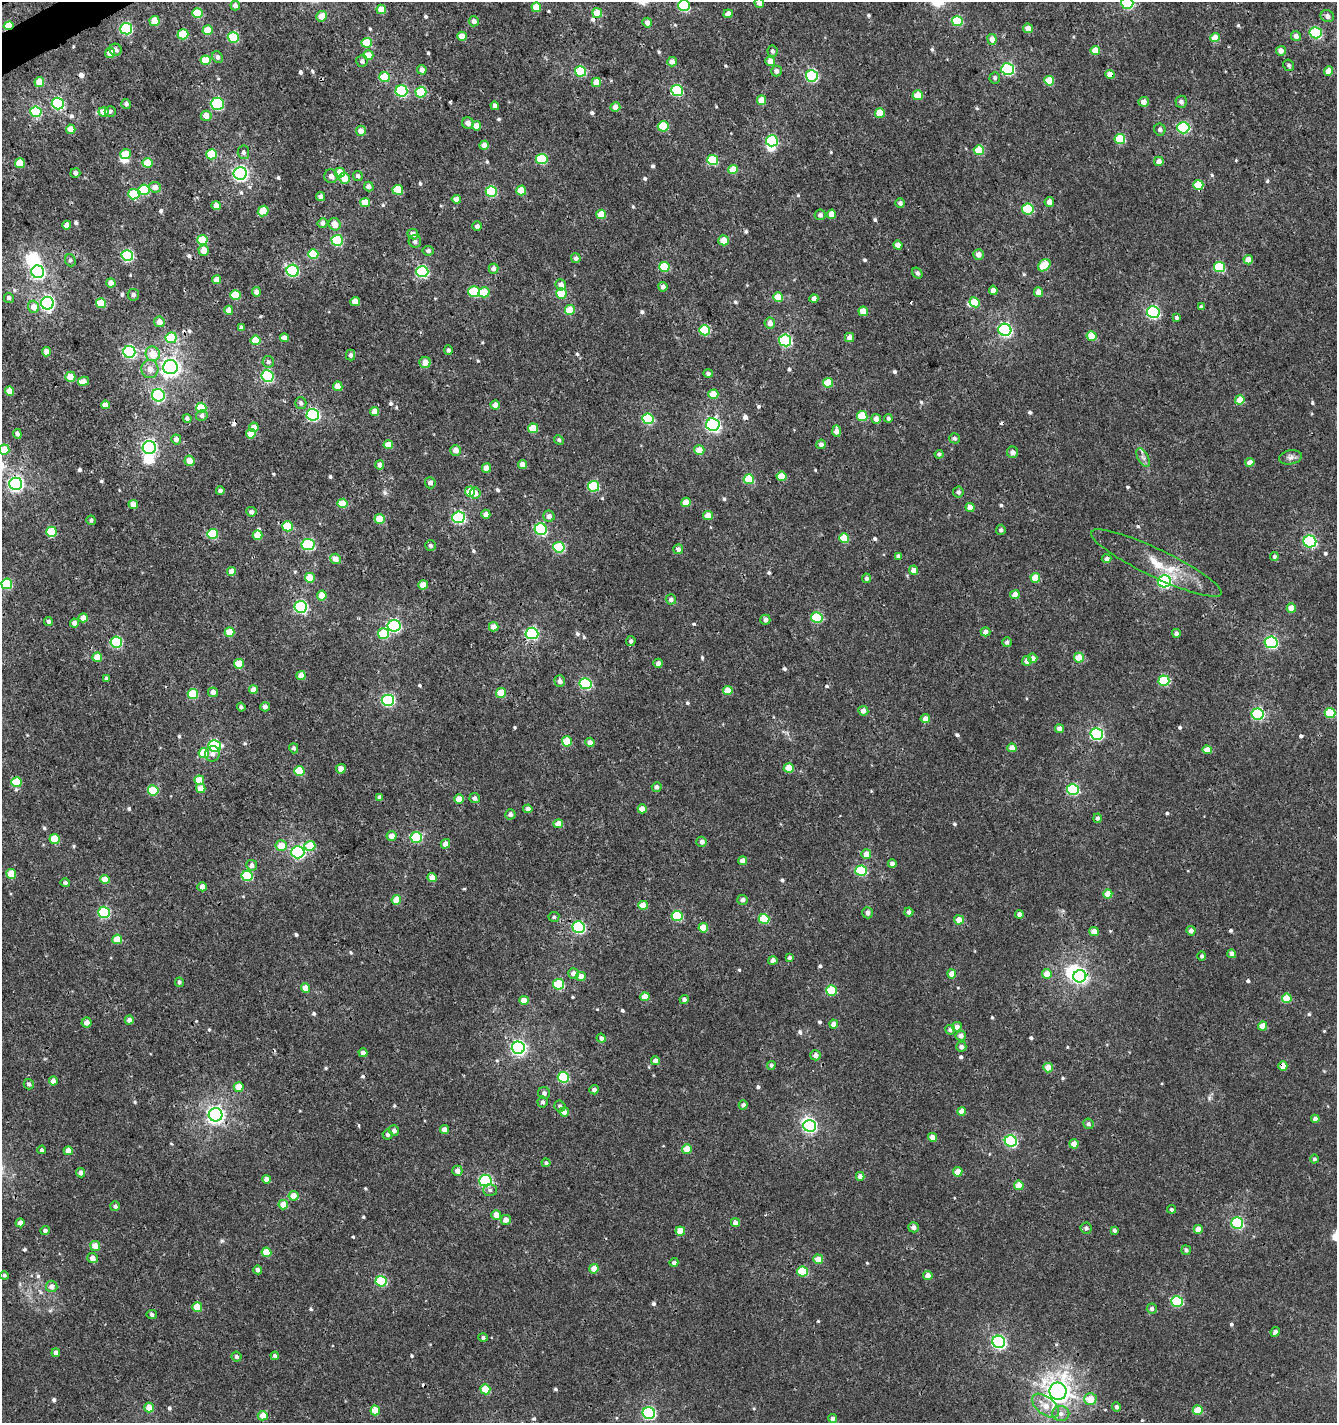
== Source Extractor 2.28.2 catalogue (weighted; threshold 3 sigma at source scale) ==
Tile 11 of 4 x 4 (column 3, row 3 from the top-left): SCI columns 2796-4130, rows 1481-2901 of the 5649 x 5800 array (HDU 1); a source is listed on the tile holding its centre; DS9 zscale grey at full resolution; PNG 1339 x 1425 px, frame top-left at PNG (2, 2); each listed source drawn as its Kron ellipse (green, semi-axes under 4 px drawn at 4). Shown black and unused: <1% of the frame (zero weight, under 3 of 4 exposures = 5% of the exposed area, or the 3 px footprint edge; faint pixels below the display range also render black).
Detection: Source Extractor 2.28.2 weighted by HDU 2 'WHT'; one run over the whole footprint, this tile lists its part. Background 0.00116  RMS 0.0019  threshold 0.00838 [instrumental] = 3 sigma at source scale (4.5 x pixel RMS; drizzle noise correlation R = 1.50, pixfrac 1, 0.0396/0.0396 arcsec/px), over >= 5 px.
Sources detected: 653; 6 inside a brighter object's white glare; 10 cosmic-ray / hot-pixel residue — neither listed nor drawn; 2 inside a brighter listed object's ellipse — not listed separately; of the other 635, all 500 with FLUX_AUTO >= 0.417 (the completeness limit of this list) listed and drawn (135 fainter detections not listed), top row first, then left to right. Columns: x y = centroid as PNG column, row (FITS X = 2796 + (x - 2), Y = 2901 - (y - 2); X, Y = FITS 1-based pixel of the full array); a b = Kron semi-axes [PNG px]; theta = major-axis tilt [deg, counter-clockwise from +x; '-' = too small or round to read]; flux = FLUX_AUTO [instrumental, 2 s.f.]
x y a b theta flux
759 3 4 4 - 0.97
1127 3 6 6 - 22
235 5 5 4 - 0.89
684 5 6 5 - 17
536 7 5 4 - 2.6
381 9 5 4 - 2.8
198 13 5 5 - 6.5
597 13 5 5 - 3.3
728 14 4 4 - 1.5
322 16 5 5 - 2.2
1327 16 7 6 - 0.9
154 21 5 5 - 3
474 21 5 5 - 1.1
957 21 5 5 - 11
647 23 5 4 - 1
9 26 5 4 - 6
1028 28 5 4 - 1.5
126 29 6 6 - 24
208 30 5 5 - 3.4
1316 33 6 5 - 16
183 34 5 5 - 6.6
462 36 4 4 - 2.2
1296 36 5 5 - 1
233 37 6 5 - 10
1215 38 5 4 - 2.9
992 39 5 4 - 1.5
367 43 5 5 - 5.5
115 50 6 5 - 0.75
772 51 5 5 - 0.48
1095 51 4 4 - 2.9
1281 51 5 5 - 1.3
110 53 5 5 - 2.1
368 55 5 5 - 2.6
218 57 6 5 - 0.6
206 60 5 5 - 4.6
362 61 6 5 - 0.6
770 61 5 4 - 2.6
672 62 5 4 - 1.2
1289 65 6 5 - 0.44
1008 69 6 6 - 23
422 70 5 4 - 0.93
581 71 5 5 - 10
776 71 5 5 - 0.75
1329 71 4 4 - 2.2
1110 74 5 4 - 1.6
812 76 6 5 - 22
384 77 5 5 - 5.5
995 78 6 5 - 0.55
1049 81 5 5 - 5
39 82 5 5 - 2.6
596 82 5 4 - 2.4
677 90 6 5 - 16
401 91 6 5 - 17
421 92 5 5 - 11
918 95 5 5 - 3.4
761 100 5 4 - 2.4
1144 102 5 5 - 1.3
1181 102 6 5 - 0.7
58 103 6 5 - 23
126 104 5 4 - 0.46
217 104 6 6 - 18
495 106 4 4 - 0.72
615 107 5 5 - 1.4
110 111 5 5 - 0.42
36 112 5 5 - 11
104 112 5 4 - 3
880 113 5 4 - 3.5
206 116 5 5 - 1.7
468 123 6 5 - 1.1
477 126 4 4 - 2
663 126 5 5 - 7.5
1183 128 6 5 - 19
71 129 4 4 - 2.3
1160 129 6 5 - 0.73
361 131 5 5 - 1.6
1120 139 5 5 - 8.3
772 141 6 5 - 17
484 145 5 4 - 1.6
979 150 5 5 - 6.4
243 152 7 6 - 0.63
126 154 5 5 - 5.9
212 154 5 5 - 6.1
542 159 5 5 - 12
713 160 5 5 - 9.3
1159 161 5 4 - 1.2
20 163 5 5 - 3.9
147 163 5 5 - 3.4
733 169 5 4 - 3.5
75 173 5 5 - 0.7
240 173 6 6 - 53
340 173 5 5 - 3.5
331 176 7 6 - 1
358 176 5 5 - 0.52
344 178 5 5 - 3.1
1198 185 5 5 - 5.4
155 187 6 5 - 1.5
369 187 5 4 - 0.76
144 190 5 5 - 10
398 190 5 5 - 7.7
521 190 5 5 - 3.4
491 191 5 5 - 12
134 194 5 5 - 8.4
321 197 5 4 - 0.8
456 199 5 4 - 1.2
1049 202 5 4 - 1
365 203 5 4 - 3.3
900 203 5 4 - 0.56
216 206 4 4 - 1.3
1028 209 6 5 - 11
263 211 6 5 - 3.4
601 214 5 5 - 3.6
832 214 4 4 - 1.9
820 215 5 5 - 0.59
323 223 5 5 - 0.84
335 224 6 6 - 2.1
67 225 4 4 - 1.6
477 226 4 4 - 0.76
413 234 5 5 - 0.96
202 240 5 5 - 7.6
337 240 5 5 - 13
724 240 5 5 - 2.7
415 241 6 6 - 0.6
898 245 4 4 - 1.7
204 251 5 5 - 1.9
428 251 5 4 - 0.49
313 254 5 5 - 5.5
127 255 6 5 - 18
978 255 5 5 - 1.5
576 258 5 4 - 0.53
70 260 6 5 - 0.44
1248 260 4 4 - 1.7
1044 265 7 5 43 5.4
664 267 5 5 - 7
1219 267 5 5 - 11
493 269 5 5 - 0.94
293 271 6 6 - 23
38 272 6 6 - 42
422 272 6 5 - 26
917 273 6 5 - 0.55
217 280 4 4 - 1.3
111 283 4 4 - 1.4
561 285 6 5 - 1.2
663 287 5 4 - 0.84
993 290 4 4 - 0.96
256 292 5 4 - 0.92
474 292 5 5 - 10
484 292 5 5 - 4.7
1038 292 5 5 - 1.6
561 293 5 5 - 7.2
133 295 6 5 - 0.55
236 295 5 5 - 6.3
778 297 5 4 - 4.1
9 298 5 5 - 0.59
814 298 4 4 - 0.97
355 301 5 4 - 2
975 302 5 4 - 4.1
47 303 6 6 - 44
101 303 5 5 - 5.7
34 307 6 5 - 2
1201 307 4 3 - 0.5
229 310 4 4 - 1.6
570 310 5 5 - 4.8
863 311 5 4 - 2.5
1153 312 6 6 - 27
1177 317 4 3 - 0.98
159 322 5 5 - 1.5
770 323 5 5 - 1.3
241 328 4 4 - 0.66
705 330 5 5 - 9
1005 330 6 6 - 38
1092 336 5 5 - 4.3
850 337 4 4 - 1.5
171 338 5 5 - 8.2
285 338 4 4 - 1.3
256 340 5 5 - 4
785 340 6 6 - 25
448 350 5 4 - 0.49
46 352 5 4 - 1.1
129 352 6 6 - 30
153 354 7 7 - 3.1
351 355 5 4 - 0.51
268 362 6 5 - 0.43
425 362 5 5 - 2.1
170 367 7 7 - 95
150 369 9 8 - 1.7
708 374 5 4 - 0.52
267 376 6 6 - 24
70 377 5 5 - 2.5
83 381 5 4 - 1.7
828 383 5 5 - 4.3
338 386 4 4 - 2.2
10 391 5 4 - 3
713 394 5 4 - 3.2
158 395 6 6 - 24
1240 400 5 4 - 3
301 403 6 5 - 0.52
105 405 4 4 - 1.4
495 405 4 4 - 1.7
201 408 5 5 - 7.7
375 411 4 4 - 2
313 415 6 6 - 32
202 416 6 5 - 0.53
862 416 5 5 - 6
187 418 5 4 - 0.58
888 418 4 4 - 0.42
648 419 5 5 - 14
876 419 5 5 - 1.4
713 425 6 6 - 42
254 427 5 4 - 2.1
533 428 5 5 - 5.5
837 431 6 4 -88 1.5
17 434 5 4 - 0.63
251 434 5 4 - 3.4
954 438 5 5 - 0.53
176 439 5 5 - 0.91
559 440 5 4 - 0.46
821 444 5 4 - 0.88
388 445 5 4 - 2.9
149 448 6 6 - 41
4 450 5 5 - 4.1
456 450 5 5 - 1.6
699 450 5 5 - 2.2
1012 452 5 5 - 1
939 454 4 4 - 0.49
1143 457 10 5 -62 0.68
1290 457 11 7 12 0.82
190 461 5 5 - 2.1
1250 462 4 4 - 1.9
522 464 4 4 - 1.7
380 465 5 4 - 0.88
486 468 5 4 - 1.5
781 476 5 4 - 3.2
749 479 5 5 - 6.2
430 483 5 5 - 0.85
16 484 6 6 - 57
593 486 6 5 - 12
220 491 4 4 - 0.54
470 492 5 5 - 3.1
958 492 5 5 - 0.51
475 493 5 5 - 1.4
686 502 5 4 - 1.7
342 503 5 4 - 4.9
133 504 5 4 - 2.1
970 507 4 4 - 1.6
251 512 5 5 - 0.87
486 514 4 4 - 1.4
549 516 5 5 - 0.89
708 516 5 4 - 2.1
459 517 6 6 - 24
380 519 5 5 - 4.6
91 520 5 4 - 0.43
288 526 5 5 - 6
541 529 6 5 - 20
1001 530 5 5 - 0.51
52 532 5 5 - 8
213 534 5 5 - 9.9
257 535 5 4 - 3.5
844 538 5 5 - 4.1
1310 541 6 6 - 22
308 544 6 5 - 19
430 546 5 5 - 0.54
559 547 6 5 - 13
678 549 5 5 - 0.72
898 556 4 4 - 0.57
1274 556 4 4 - 0.6
335 559 5 5 - 1.4
1107 559 5 4 - 0.8
1156 563 72 14 -26 7.1
914 570 4 4 - 1.4
232 571 4 4 - 2.4
310 578 5 5 - 3.4
866 578 5 4 - 0.53
1035 578 5 4 - 3.7
1164 581 6 6 - 33
7 584 5 5 - 12
423 585 4 4 - 1.8
322 595 5 5 - 2.6
1015 595 4 4 - 2
671 599 5 5 - 0.6
301 607 6 6 - 28
1291 608 5 4 - 2.7
83 618 5 4 - 2.2
817 618 6 5 - 11
765 620 5 5 - 0.64
48 621 4 4 - 0.63
74 623 4 4 - 1.1
394 626 6 6 - 33
494 627 5 4 - 1.6
229 632 5 4 - 4.4
985 632 5 4 - 1
532 633 6 6 - 27
1176 633 4 4 - 0.67
383 634 5 5 - 8.4
631 641 5 4 - 0.47
116 642 6 5 - 16
1007 642 5 5 - 0.58
1271 642 6 6 - 27
97 657 5 4 - 3.3
1033 658 5 4 - 1.3
1079 658 5 5 - 3.2
1027 661 5 4 - 1.3
658 663 5 4 - 0.93
239 664 5 5 - 5.6
301 676 4 4 - 1.9
106 678 4 4 - 0.44
560 681 5 5 - 0.86
1164 681 5 5 - 11
586 684 6 5 - 17
253 690 4 4 - 1.6
728 690 5 4 - 3.7
213 692 5 4 - 1.2
501 693 5 5 - 4.7
193 694 5 5 - 8.4
388 700 6 5 - 24
241 707 4 4 - 0.48
265 707 4 4 - 0.9
863 711 5 5 - 1.1
1330 713 5 5 - 6.9
1258 714 6 5 - 21
925 719 4 4 - 1.7
1060 729 4 4 - 1.6
1097 734 6 6 - 31
567 741 5 5 - 4.8
590 742 4 4 - 0.93
215 746 6 5 - 17
294 748 5 4 - 0.47
1012 748 4 4 - 2.2
1207 750 4 4 - 2.7
204 753 5 5 - 5.8
213 754 8 7 - 0.92
789 768 5 5 - 4
341 769 5 4 - 1.3
299 771 5 5 - 6.3
199 780 5 4 - 3.2
16 782 5 5 - 7
657 787 5 5 - 0.73
201 788 5 4 - 2
153 790 5 5 - 8.4
1073 790 6 5 - 18
380 797 4 4 - 0.97
475 798 5 5 - 0.66
459 799 4 4 - 2.2
528 809 4 4 - 0.97
642 809 4 4 - 1.9
510 814 5 5 - 0.63
1098 818 5 4 - 0.55
558 824 5 4 - 2.1
392 836 5 5 - 1.6
416 837 5 5 - 13
55 839 5 5 - 6
702 842 5 5 - 0.87
445 844 5 4 - 1.2
281 846 6 5 - 3.4
310 846 5 5 - 5.9
298 852 6 6 - 36
866 854 5 5 - 2.1
743 861 4 4 - 1.2
892 863 4 4 - 0.84
252 865 5 5 - 1
861 871 6 5 - 14
11 874 5 5 - 4.5
247 876 5 5 - 12
432 878 4 4 - 2
105 879 4 4 - 2.8
65 883 5 4 - 0.47
202 887 5 4 - 1.2
1108 894 4 4 - 2.9
396 900 5 4 - 2.7
743 900 5 5 - 0.68
643 905 5 4 - 2.7
104 912 6 5 - 19
909 912 4 4 - 0.67
868 913 6 5 - 0.78
1019 914 4 4 - 0.98
677 916 5 5 - 11
554 917 5 5 - 0.42
764 919 5 5 - 8.5
959 920 5 4 - 2.1
579 927 6 6 - 27
703 928 5 4 - 3.2
1191 931 5 4 - 1.1
1094 932 5 4 - 2.4
117 939 5 4 - 3.4
1232 954 4 4 - 0.89
1202 956 4 4 - 0.46
790 958 4 4 - 0.44
773 960 4 4 - 0.86
574 973 5 5 - 1.2
952 974 4 4 - 2.2
1047 974 5 4 - 2.3
1080 976 6 6 - 41
581 977 5 5 - 1.8
179 982 5 4 - 0.43
559 984 5 5 - 11
305 988 4 4 - 2.8
831 990 5 5 - 8.2
645 997 4 4 - 2.6
1287 998 5 4 - 4.6
684 999 4 4 - 0.58
524 1000 4 4 - 2.3
129 1020 4 4 - 0.9
87 1023 5 5 - 1.2
834 1024 4 4 - 1.6
1263 1026 4 4 - 2.7
957 1027 5 4 - 1.2
950 1030 5 5 - 0.64
961 1036 5 5 - 1.1
601 1038 4 4 - 0.68
961 1047 5 5 - 0.75
518 1048 6 6 - 47
363 1053 4 4 - 0.74
816 1055 5 5 - 1.2
655 1061 4 4 - 1.3
771 1065 4 4 - 0.57
1283 1066 4 4 - 2
1048 1068 5 4 - 2.7
563 1077 6 5 - 14
53 1081 4 4 - 1.5
29 1084 5 5 - 0.57
239 1087 5 4 - 2.9
594 1090 5 4 - 0.71
544 1093 6 6 - 0.63
542 1102 5 5 - 0.52
743 1105 4 4 - 0.7
560 1106 6 5 - 0.47
962 1111 4 4 - 2.2
564 1112 5 4 - 1.3
216 1115 7 6 - 79
1315 1119 4 4 - 1.2
1088 1124 5 5 - 0.6
809 1126 6 6 - 40
444 1129 5 4 - 1.2
394 1131 5 5 - 0.87
387 1135 5 5 - 0.48
933 1137 4 4 - 1.6
1011 1141 6 5 - 26
1074 1144 4 4 - 2.1
687 1149 5 4 - 3.3
42 1150 4 4 - 0.47
68 1151 4 4 - 1.7
1314 1159 4 4 - 0.42
546 1163 4 4 - 0.44
457 1171 5 5 - 1.3
958 1172 4 4 - 3
81 1173 5 4 - 0.97
860 1176 4 4 - 1.2
267 1179 4 4 - 1.1
485 1180 6 6 - 24
1019 1185 5 4 - 3.1
490 1190 7 6 - 0.5
294 1196 5 5 - 2
283 1205 5 4 - 3.5
115 1206 5 5 - 0.56
1172 1209 4 4 - 0.46
496 1215 5 5 - 2
506 1220 5 5 - 1.4
20 1223 4 4 - 1.6
735 1223 4 4 - 1.2
1237 1223 6 5 - 19
913 1227 5 5 - 0.89
1086 1228 6 5 - 0.53
1198 1229 4 4 - 2.1
1114 1230 4 3 - 0.48
45 1231 4 4 - 0.57
680 1231 5 4 - 3
95 1246 5 4 - 2.4
1186 1250 5 4 - 0.54
266 1252 5 4 - 3.9
93 1258 5 5 - 1.3
818 1259 5 4 - 2.4
674 1262 4 4 - 0.62
594 1269 4 4 - 2.3
258 1270 4 4 - 0.81
802 1272 5 5 - 8.1
4 1275 4 4 - 0.42
928 1275 4 4 - 1.5
381 1281 5 5 - 13
52 1286 6 5 - 1.2
1177 1301 6 5 - 15
197 1307 5 5 - 3.6
1152 1309 5 5 - 0.63
152 1315 5 4 - 0.5
1275 1332 5 4 - 0.77
483 1337 4 4 - 0.47
999 1342 6 6 - 39
56 1353 4 4 - 1.1
275 1356 4 4 - 0.48
236 1357 5 5 - 0.51
485 1389 5 5 - 5
1058 1391 9 8 - 180
1090 1399 6 5 - 3.7
1045 1406 15 9 -38 2.6
1116 1407 4 4 - 0.75
149 1408 5 4 - 2.3
375 1410 5 5 - 3
1198 1410 5 5 - 4.9
649 1413 6 6 - 26
1061 1414 8 7 - 1.1
263 1416 5 4 - 2.3
833 1418 4 4 - 0.83
Overlapping masked pixels (flux is a lower limit): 10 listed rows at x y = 9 26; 1110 74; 1198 185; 313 254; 293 271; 785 340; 149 448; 567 741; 1080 976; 1283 1066
Isophote crosses this tile's border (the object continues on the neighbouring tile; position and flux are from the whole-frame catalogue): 5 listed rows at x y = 759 3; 1127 3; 684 5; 4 450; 7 584